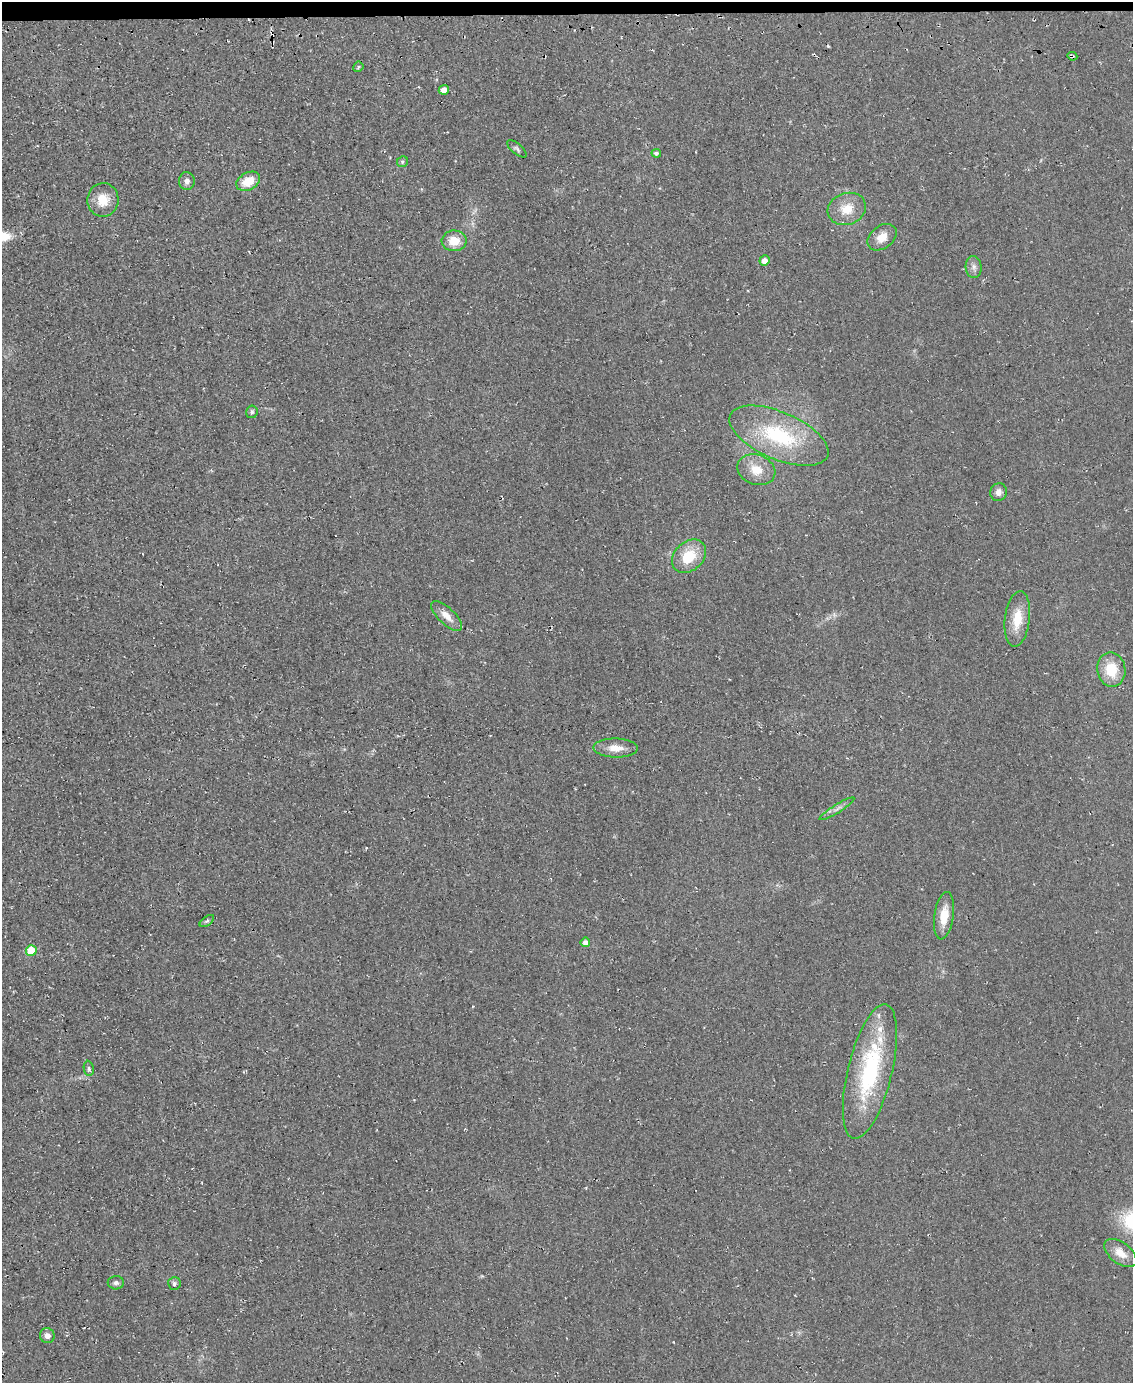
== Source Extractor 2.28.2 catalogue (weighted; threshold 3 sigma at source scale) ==
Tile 3 of 4 x 3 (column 3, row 1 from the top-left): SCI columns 2271-3401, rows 2937-4317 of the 4561 x 4553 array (HDU 1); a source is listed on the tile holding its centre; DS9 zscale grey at full resolution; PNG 1135 x 1385 px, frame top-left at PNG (2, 2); each listed source drawn as its Kron ellipse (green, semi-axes under 4 px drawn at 4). Shown black and unused: <1% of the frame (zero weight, under 2 of 3 exposures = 3% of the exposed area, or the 3 px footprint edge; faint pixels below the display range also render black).
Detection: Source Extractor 2.28.2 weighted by HDU 2 'WHT'; one run over the whole footprint, this tile lists its part. Background 0.0474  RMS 0.013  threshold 0.0589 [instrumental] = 3 sigma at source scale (4.5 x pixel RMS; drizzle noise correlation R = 1.50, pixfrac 1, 0.05/0.05 arcsec/px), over >= 5 px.
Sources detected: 40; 3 cosmic-ray / hot-pixel residue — neither listed nor drawn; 3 inside a brighter listed object's ellipse — not listed separately; the other 34 listed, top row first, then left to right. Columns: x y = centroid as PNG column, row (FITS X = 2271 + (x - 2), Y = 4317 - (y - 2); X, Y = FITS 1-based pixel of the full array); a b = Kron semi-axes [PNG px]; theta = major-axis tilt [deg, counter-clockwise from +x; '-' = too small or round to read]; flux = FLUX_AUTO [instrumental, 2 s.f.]
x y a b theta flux
1072 56 5 4 - 2.4
358 67 5 4 - 2.4
444 90 5 5 - 12
517 149 12 5 -40 3.4
656 153 4 4 - 3.1
402 162 6 5 - 2.8
187 181 9 8 - 6.1
248 181 12 8 27 26
103 200 17 15 83 24
847 209 19 15 20 26
882 237 16 11 38 16
454 241 12 10 2 21
764 261 5 5 - 10
974 267 11 8 -86 5.9
252 412 6 5 - 3
779 436 53 23 -23 120
756 470 19 15 -19 24
998 492 9 8 - 6.9
689 556 19 14 42 39
446 616 20 8 -43 13
1017 619 28 12 83 31
1111 670 17 14 -80 36
616 748 22 9 -1 15
837 809 20 3 32 5.1
944 916 24 9 82 24
207 921 8 4 36 2.6
585 942 5 5 - 7.4
31 950 5 5 - 40
89 1068 7 5 -83 2.9
870 1071 69 22 76 150
1120 1253 19 10 -37 18
116 1283 8 6 0 3.7
174 1284 6 6 - 3.2
47 1336 7 7 - 7.1
Overlapping masked pixels (flux is a lower limit): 1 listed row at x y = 1072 56